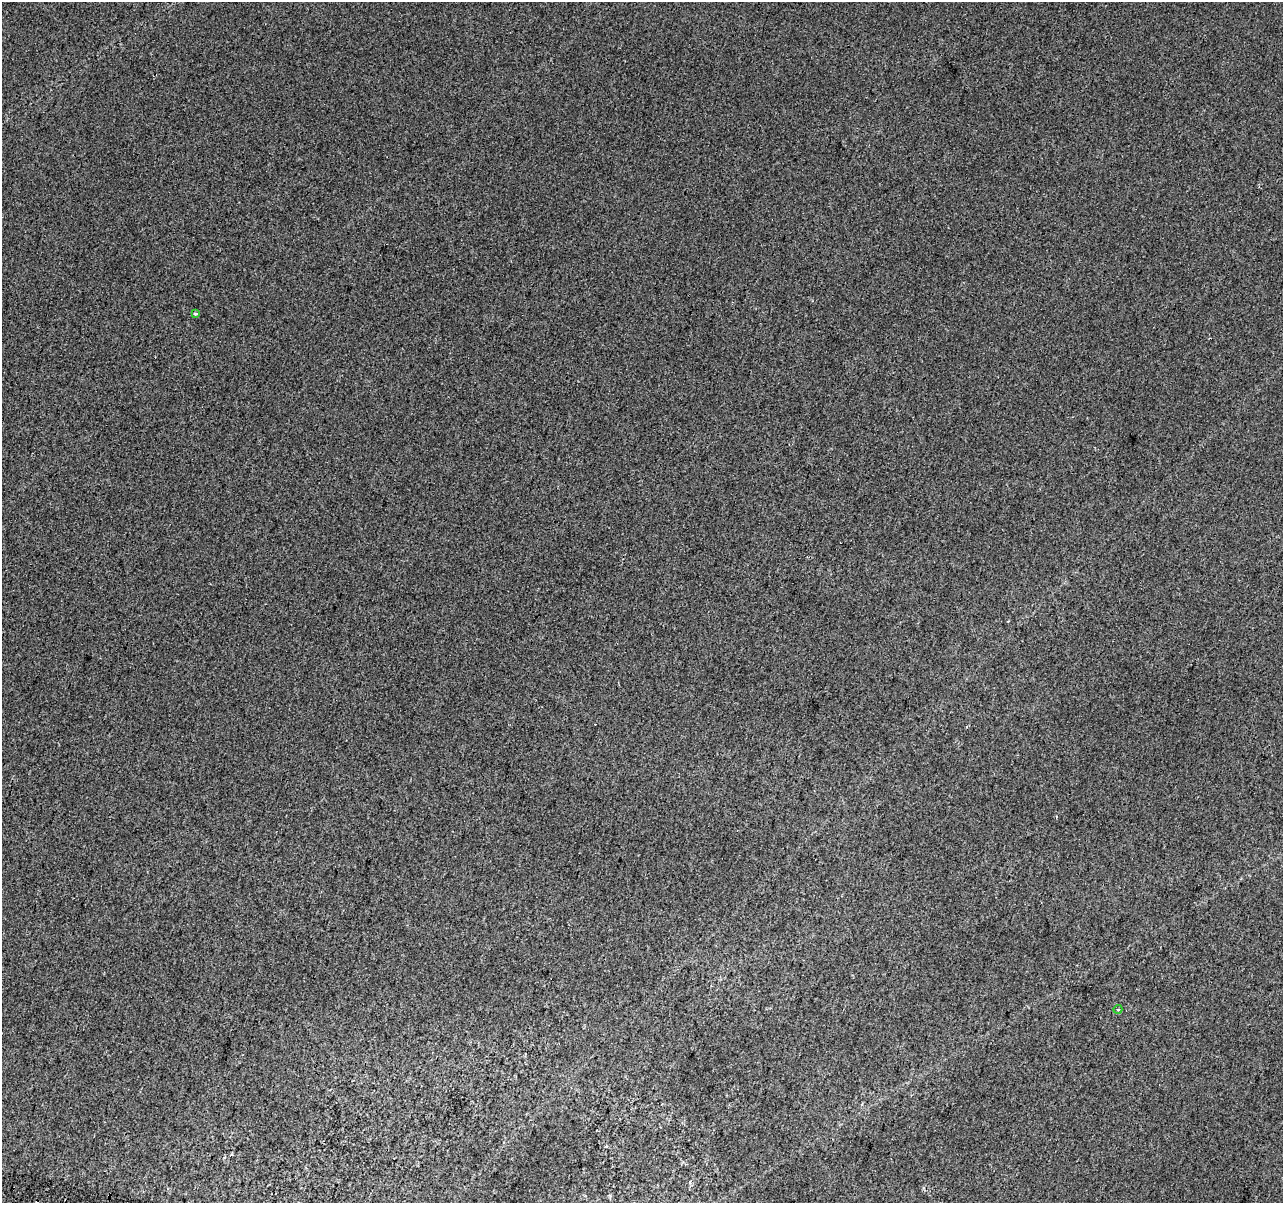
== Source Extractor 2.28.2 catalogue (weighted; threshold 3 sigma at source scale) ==
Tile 7 of 4 x 4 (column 3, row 2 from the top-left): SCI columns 2582-3862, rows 2729-3929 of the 5153 x 5395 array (HDU 1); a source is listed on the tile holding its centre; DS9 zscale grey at full resolution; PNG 1285 x 1205 px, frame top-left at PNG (2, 2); each listed source drawn as its Kron ellipse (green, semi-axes under 4 px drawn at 4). Shown black and unused: <1% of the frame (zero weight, under 2 of 3 exposures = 2% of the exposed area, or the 3 px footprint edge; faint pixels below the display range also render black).
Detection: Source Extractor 2.28.2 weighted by HDU 2 'WHT'; one run over the whole footprint, this tile lists its part. Background 0.00743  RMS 0.007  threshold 0.0315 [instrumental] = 3 sigma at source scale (4.5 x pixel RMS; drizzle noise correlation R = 1.50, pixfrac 1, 0.0396/0.0396 arcsec/px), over >= 5 px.
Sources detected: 3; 1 cosmic-ray / hot-pixel residue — neither listed nor drawn; the other 2 listed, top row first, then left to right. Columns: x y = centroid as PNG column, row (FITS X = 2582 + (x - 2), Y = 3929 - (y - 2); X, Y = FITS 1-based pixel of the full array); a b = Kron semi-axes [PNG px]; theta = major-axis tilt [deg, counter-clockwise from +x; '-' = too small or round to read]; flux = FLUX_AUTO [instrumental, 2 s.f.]
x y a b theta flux
196 313 4 3 - 3.2
1118 1009 4 3 - 0.68